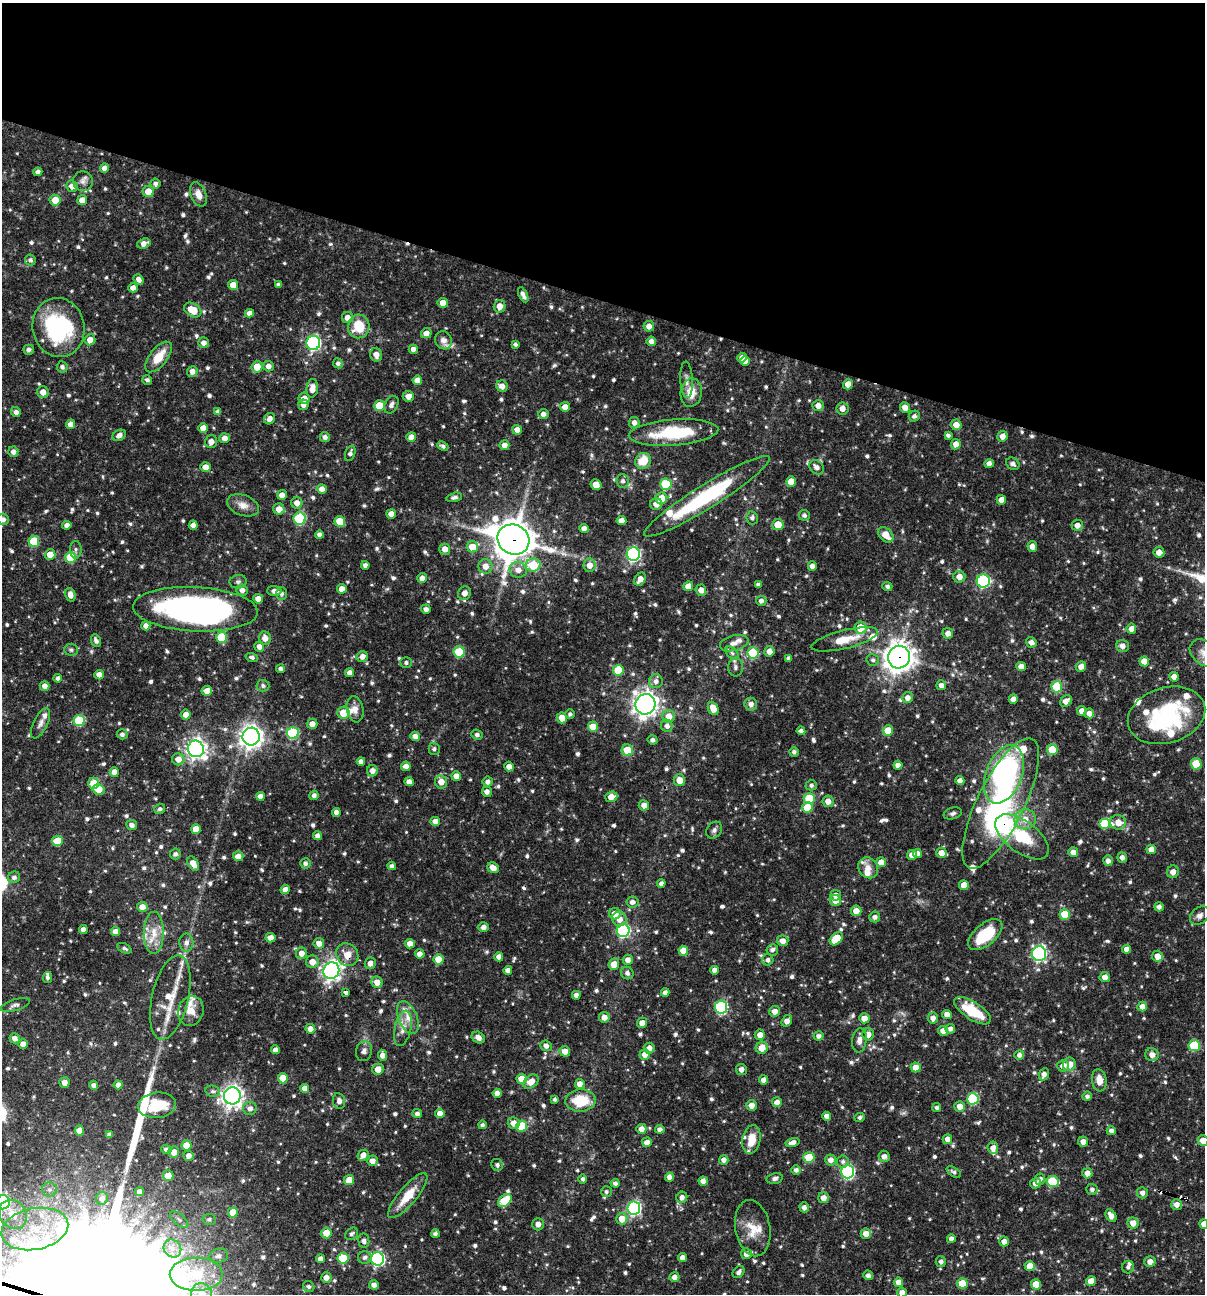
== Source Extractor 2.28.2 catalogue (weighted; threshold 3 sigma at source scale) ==
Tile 2 of 4 x 4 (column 2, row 1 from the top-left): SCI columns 1454-2656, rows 3875-5166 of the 5187 x 5168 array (HDU 1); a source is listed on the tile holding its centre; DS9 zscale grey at full resolution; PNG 1207 x 1296 px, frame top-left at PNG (2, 3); each listed source drawn as its Kron ellipse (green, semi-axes under 4 px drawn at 4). Shown black and unused: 23% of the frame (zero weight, under 3 of 4 exposures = <1% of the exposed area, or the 3 px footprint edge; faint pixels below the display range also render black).
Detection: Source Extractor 2.28.2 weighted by HDU 2 'WHT'; one run over the whole footprint, this tile lists its part. Background 0.0667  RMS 0.0035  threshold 0.0157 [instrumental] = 3 sigma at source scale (4.5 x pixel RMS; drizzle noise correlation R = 1.50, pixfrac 1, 0.05/0.05 arcsec/px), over >= 5 px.
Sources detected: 922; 1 too faint to see at this stretch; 3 inside a brighter object's white glare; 4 cosmic-ray / hot-pixel residue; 2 long thin detections or spike segments (spike, bleed or trail) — neither listed nor drawn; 36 inside a brighter listed object's ellipse — not listed separately; of the other 876, all 500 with FLUX_AUTO >= 0.877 (the completeness limit of this list) listed and drawn (376 fainter detections not listed), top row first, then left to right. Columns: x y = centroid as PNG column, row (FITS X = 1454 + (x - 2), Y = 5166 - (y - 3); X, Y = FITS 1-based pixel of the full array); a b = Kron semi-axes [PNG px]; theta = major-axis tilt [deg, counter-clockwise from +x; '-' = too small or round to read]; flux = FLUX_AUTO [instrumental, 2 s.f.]
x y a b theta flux
104 168 5 4 - 2.5
38 172 4 4 - 1.5
83 181 10 10 - 1.8
155 184 5 5 - 1.2
72 186 6 5 - 2.6
148 192 5 5 - 5.4
198 194 12 7 -67 3.1
55 200 5 5 - 5.1
82 200 5 4 - 3.5
144 243 7 5 18 2.3
30 260 5 5 - 1.1
139 279 5 4 - 1.7
233 285 5 5 - 3.8
278 285 4 4 - 1.1
133 288 5 4 - 2.1
523 295 8 4 -64 1.7
443 303 5 4 - 3.4
500 306 6 6 - 3.4
193 310 9 6 -32 6.7
249 313 4 4 - 1.8
347 318 5 5 - 2.6
359 326 12 10 77 9.2
649 326 5 5 - 2.4
59 328 30 26 -78 38
426 333 5 5 - 2.5
90 340 6 5 - 2.6
443 340 9 8 - 2.1
651 341 5 5 - 2
203 343 5 5 - 1.9
313 343 7 6 - 58
515 344 4 4 - 1
413 349 4 4 - 2
29 350 5 5 - 1.2
376 355 7 5 -75 2.7
158 357 18 8 52 6.8
742 358 5 4 - 2
745 361 5 4 - 2.5
338 363 5 5 - 1.1
268 366 5 5 - 1.8
62 367 6 5 - 1.1
257 367 6 5 - 5.4
192 371 5 5 - 2.2
147 380 5 4 - 0.93
417 380 5 4 - 3.2
686 380 18 6 -87 1.9
848 384 5 5 - 3.2
502 386 6 5 - 2.3
312 388 9 6 83 3
43 392 6 5 - 2.6
691 393 14 10 81 5.3
408 396 5 5 - 2.5
304 398 6 5 - 2.5
303 405 5 5 - 2.2
391 405 9 6 62 1.1
379 406 5 5 - 10
818 406 6 5 - 2.4
565 407 5 5 - 2.7
842 408 6 6 - 2.2
905 408 5 5 - 3.1
16 412 5 5 - 1.5
218 412 4 4 - 1.4
543 414 5 5 - 1.9
914 416 6 5 - 1.1
270 419 6 5 - 1.9
634 423 5 5 - 1.8
71 424 4 4 - 2.3
956 425 5 5 - 3.3
203 428 5 4 - 3.4
517 430 5 4 - 2.7
673 432 45 13 4 23
119 435 7 5 30 1.7
948 435 4 4 - 0.93
1002 436 5 5 - 2.5
325 437 5 4 - 1.4
411 437 5 4 - 3.5
224 438 5 5 - 2
211 442 6 6 - 2.4
956 444 5 5 - 2.9
504 445 5 5 - 2.4
443 446 6 4 -25 0.88
13 452 5 5 - 1.7
350 453 8 5 70 1.2
643 461 8 7 - 7.6
989 464 4 4 - 2.2
1013 464 7 5 -33 1
205 467 5 5 - 2.5
817 467 8 6 -44 2
623 481 7 6 - 1.3
791 482 5 5 - 5.7
666 484 6 5 - 17
596 485 5 5 - 3.9
322 489 5 5 - 2.4
282 495 5 5 - 2.3
707 496 73 12 32 40
454 497 8 4 15 0.9
661 498 6 6 - 6.3
1001 500 5 4 - 2.9
297 503 6 5 - 2.5
656 504 6 5 - 2.7
243 505 16 10 -21 3.3
279 509 5 5 - 3
391 514 5 4 - 3.2
804 515 5 5 - 0.97
300 518 6 6 - 25
752 518 6 5 - 1
3 519 6 5 - 1.4
340 521 5 5 - 7.4
621 521 5 4 - 2.8
67 525 4 4 - 1.6
193 525 5 4 - 2
778 525 5 5 - 5.8
1077 525 6 5 - 2.2
584 528 4 4 - 2.1
319 535 4 4 - 1.5
886 535 9 6 -47 4.3
513 540 16 14 -32 870
34 541 5 5 - 12
1032 546 5 5 - 2.4
472 547 6 5 - 6.4
445 549 5 5 - 2.5
76 550 9 6 -89 0.99
1159 552 5 5 - 2.4
50 554 5 5 - 4.6
633 554 7 6 - 58
71 557 5 5 - 17
365 565 4 4 - 1.4
533 565 7 6 - 11
590 565 7 6 - 2.9
485 566 7 7 - 2.9
812 566 4 4 - 1.8
518 570 9 8 - 2.9
959 577 6 6 - 2.8
422 578 5 5 - 2
640 579 7 5 57 2.8
983 581 6 6 - 43
238 582 8 6 9 1
758 585 4 4 - 1.1
688 586 5 5 - 3.7
887 586 5 4 - 0.89
342 589 5 5 - 2.7
242 590 6 5 - 1.7
701 590 5 5 - 2.3
274 591 7 5 -2 1.6
464 593 7 6 - 2.5
281 594 6 5 - 1.1
70 595 7 5 -75 2.3
258 599 5 4 - 2.5
761 601 5 5 - 1.4
195 609 62 22 -3 130
426 609 5 4 - 1.6
146 626 4 4 - 2.1
860 628 6 6 - 7.3
1131 629 5 5 - 2.3
948 633 5 5 - 2
221 637 5 5 - 12
265 638 6 6 - 2.9
845 639 34 9 14 7.8
96 641 6 5 - 1.4
1031 642 5 5 - 1.9
734 643 14 7 14 2.5
1122 646 6 6 - 2.1
259 647 5 5 - 2.2
71 650 7 6 - 0.99
769 651 5 5 - 2.5
459 652 5 5 - 16
732 653 8 5 -45 1.1
753 653 6 5 - 21
1204 653 16 11 -41 3.4
362 656 6 5 - 2.2
252 657 6 4 -18 1
899 657 11 11 - 380
789 658 4 4 - 1.3
873 660 6 5 - 0.97
1144 661 5 5 - 4.3
406 663 5 5 - 0.97
1021 666 5 4 - 2.8
1081 666 5 5 - 2.3
735 667 9 7 -90 1.3
280 669 4 4 - 1
618 670 5 5 - 13
350 673 4 4 - 2.1
99 675 5 4 - 2
1174 677 4 4 - 2.9
58 678 4 4 - 1.4
656 681 7 7 - 1.7
941 685 5 5 - 1.7
45 686 5 4 - 2.2
263 686 6 5 - 1
1057 687 6 5 - 16
207 691 5 4 - 2.8
908 698 5 5 - 2.1
1013 699 5 4 - 2.4
1066 701 6 5 - 2.4
645 704 10 10 - 240
751 704 6 6 - 1.8
713 708 7 5 -66 4.6
355 709 13 8 -79 2.6
1082 711 5 4 - 2.4
344 713 6 6 - 7.6
1089 713 5 5 - 2.2
186 714 5 5 - 2.4
570 714 5 5 - 0.92
1167 715 39 27 17 39
669 716 6 6 - 4.5
562 718 5 5 - 3.5
79 720 5 5 - 20
41 723 16 7 64 1.8
312 724 5 5 - 2.4
667 726 6 6 - 1.7
593 727 5 5 - 7
888 730 5 5 - 5.7
801 731 4 4 - 1.5
293 733 6 6 - 28
122 734 5 5 - 1.2
477 735 6 4 -21 1
415 736 5 4 - 2.3
251 737 9 8 - 230
652 740 5 4 - 0.99
196 749 8 8 - 160
434 749 6 5 - 0.96
627 750 6 5 - 7.8
1052 750 5 5 - 11
794 752 4 4 - 1
178 759 6 6 - 2.9
361 761 4 4 - 1.7
1196 764 5 5 - 11
898 765 4 4 - 2.3
406 766 5 4 - 2.3
509 767 5 4 - 2.3
372 771 5 5 - 2.1
114 772 4 4 - 2.4
1004 774 30 18 69 78
456 776 5 4 - 2.7
679 780 6 5 - 4
960 781 4 4 - 2.1
409 782 4 4 - 2.1
441 782 6 6 - 3.4
488 782 5 5 - 1.5
94 783 6 5 - 6.6
811 785 6 5 - 0.97
99 789 6 5 - 5
487 792 5 5 - 1.6
314 795 4 4 - 1.2
260 796 4 4 - 1.9
611 797 6 5 - 3.5
809 799 5 5 - 16
828 801 6 6 - 2.7
1001 803 72 23 63 63
644 805 5 5 - 2.3
807 808 5 5 - 8.6
160 809 5 5 - 1
336 812 4 4 - 1.9
953 813 9 5 16 0.99
1025 819 10 10 - 4.2
435 821 5 4 - 2.4
1118 822 8 7 - 3.8
1105 824 5 5 - 10
132 825 5 5 - 1.6
196 829 5 5 - 5.5
714 830 9 7 54 1.2
317 836 4 4 - 1.5
1022 837 31 15 -37 18
57 841 5 5 - 6.5
1151 849 5 4 - 3.2
1073 852 5 5 - 2.4
917 853 4 4 - 2.4
941 853 5 5 - 2.8
175 854 5 5 - 1.3
912 855 5 5 - 2.7
238 856 5 5 - 2.7
1122 857 5 5 - 1.6
1108 861 5 5 - 1.8
881 862 5 5 - 2.8
193 863 8 5 -59 3.5
305 863 5 5 - 1.2
392 866 4 4 - 1.3
493 868 6 5 - 2.7
868 868 11 9 -55 2.8
1173 872 6 6 - 2.2
14 877 6 5 - 1.2
661 883 4 4 - 1.4
964 885 5 5 - 4.9
285 890 5 4 - 2.3
835 895 5 5 - 1.8
835 901 5 5 - 2.9
632 902 6 5 - 1.5
142 907 5 5 - 2.6
1159 907 4 4 - 1.3
856 911 5 5 - 3.6
615 914 6 5 - 3.6
1065 914 5 5 - 8.4
1200 916 10 8 40 1.6
875 917 5 5 - 1.4
619 919 7 7 - 2.9
483 927 5 5 - 1.7
83 929 4 4 - 1.9
623 930 6 6 - 53
115 932 4 4 - 2.7
154 933 21 10 89 6
985 935 20 10 40 14
270 938 5 5 - 2.3
836 939 7 5 46 8.8
783 941 6 5 - 2.5
186 942 9 7 -88 1.7
319 943 5 5 - 2.5
410 944 5 4 - 2.5
124 948 8 4 -26 0.9
1127 949 4 4 - 2.2
772 950 6 5 - 1.3
683 951 5 5 - 4.4
301 953 6 5 - 2.4
420 954 5 4 - 2.1
1039 954 7 7 - 73
347 955 12 10 -52 4.4
1157 956 5 5 - 3.1
499 957 4 4 - 2.2
438 959 5 5 - 5.7
628 960 5 5 - 2.1
768 960 5 5 - 1.2
312 962 6 6 - 3
370 963 6 5 - 2.1
614 964 6 5 - 4.1
331 970 8 8 - 150
508 970 4 4 - 1.5
715 970 4 4 - 2.2
627 973 6 6 - 1.3
47 977 5 4 - 0.93
1105 977 5 5 - 2.5
377 982 6 5 - 3.1
346 992 4 3 - 5.1
665 992 4 4 - 1.5
576 995 4 4 - 1.5
170 997 43 18 77 12
15 1005 15 5 17 1.3
1142 1006 5 5 - 2.6
721 1007 6 6 - 42
191 1011 15 12 74 4.2
775 1011 5 5 - 2.5
972 1011 21 8 -33 13
947 1014 5 4 - 2.4
408 1017 17 9 -67 4
604 1017 5 5 - 2.5
864 1018 5 5 - 3.4
933 1018 6 5 - 1.9
787 1021 6 5 - 2.5
642 1023 5 5 - 2.5
403 1028 18 8 78 3.4
310 1029 5 4 - 2.2
950 1029 5 4 - 1.4
943 1031 5 5 - 2.2
868 1034 6 6 - 2.4
760 1035 5 5 - 2.6
819 1036 5 4 - 1.5
478 1037 7 5 -32 1.6
15 1038 5 5 - 2
859 1040 12 7 84 2
23 1044 5 5 - 2.4
1194 1045 5 5 - 16
546 1046 6 5 - 1.6
649 1048 5 5 - 2.4
762 1048 6 6 - 4.9
275 1050 4 4 - 2
364 1051 10 8 73 1.5
565 1051 5 5 - 2.5
645 1054 5 5 - 2.6
382 1055 5 4 - 2.3
1019 1055 5 4 - 1.4
1152 1055 6 6 - 2.3
1069 1064 7 6 - 3.7
1063 1066 6 5 - 2.5
916 1067 5 5 - 4.3
378 1069 6 5 - 3.9
741 1069 5 5 - 1.8
1044 1074 6 5 - 1.8
283 1078 5 5 - 6.1
521 1079 5 5 - 5.2
764 1080 4 4 - 2.5
1099 1080 11 7 -82 3.4
64 1082 5 5 - 2.3
531 1082 8 6 40 3.5
580 1084 5 4 - 2.7
94 1085 4 4 - 1.4
118 1085 4 4 - 1.8
304 1088 4 4 - 2.6
212 1091 7 5 -13 0.9
497 1093 4 4 - 2.4
232 1096 8 8 - 200
1087 1096 4 4 - 1
555 1099 4 3 - 0.94
973 1099 6 5 - 26
581 1100 15 11 3 12
339 1101 8 6 -80 1.9
777 1102 5 5 - 2.5
157 1105 19 12 6 12
751 1105 5 5 - 3
960 1106 5 5 - 3
250 1108 7 7 - 1.7
937 1108 4 4 - 0.94
440 1113 5 4 - 2.6
417 1114 5 4 - 1.4
827 1116 4 4 - 2.2
860 1117 5 4 - 0.92
514 1123 6 5 - 2.7
482 1125 4 4 - 0.96
522 1126 5 5 - 13
641 1129 5 5 - 2.4
660 1129 4 4 - 1.4
80 1131 5 4 - 3.5
1111 1131 4 4 - 1.4
109 1134 4 3 - 1.2
751 1139 14 9 79 5.8
947 1139 5 4 - 2.4
1203 1140 5 5 - 3
647 1142 5 4 - 2.4
793 1142 7 4 13 2
1083 1142 5 5 - 2.1
186 1145 5 5 - 5.6
993 1148 6 5 - 2.5
166 1149 5 5 - 1.4
174 1152 6 5 - 2.8
363 1155 6 5 - 2.3
189 1156 5 5 - 2
884 1156 6 5 - 1.8
809 1157 5 5 - 11
724 1160 5 4 - 1.8
831 1160 5 5 - 2.1
372 1161 5 5 - 2.3
843 1161 6 6 - 1.1
497 1165 6 5 - 1.1
796 1170 5 4 - 1.3
848 1172 6 6 - 58
954 1172 8 4 -32 0.89
1087 1173 5 5 - 2.4
168 1176 5 5 - 3.9
669 1177 4 4 - 2
775 1178 8 5 14 1.1
583 1179 4 4 - 0.95
1040 1179 6 5 - 1.2
349 1180 5 5 - 5.5
703 1181 4 4 - 2.2
1052 1181 6 5 - 15
615 1183 4 4 - 1
1035 1183 5 5 - 2.5
1092 1189 5 5 - 1.1
49 1190 7 7 - 1.3
139 1192 4 4 - 2.3
606 1192 5 5 - 0.91
1142 1193 5 5 - 1.4
408 1196 28 9 50 8.1
682 1197 5 5 - 1.7
102 1198 6 6 - 1.6
824 1198 5 5 - 2.6
505 1200 8 5 43 11
3 1202 7 7 - 60
1177 1204 5 5 - 2.2
804 1207 5 4 - 1.6
634 1208 7 6 - 66
233 1212 5 5 - 6.1
13 1214 15 13 -51 8.1
1111 1216 7 5 -54 2.6
209 1219 6 5 - 0.89
622 1219 6 5 - 4.4
179 1220 11 5 -41 1.3
1133 1223 5 5 - 3.2
538 1224 6 6 - 1.7
1204 1224 5 4 - 2.3
753 1228 28 17 -80 7.6
35 1229 34 20 11 23
326 1233 5 5 - 6.5
435 1233 4 4 - 1
352 1234 7 5 39 0.97
866 1234 5 5 - 3.6
951 1239 4 4 - 1.4
364 1241 7 5 -83 1.2
1004 1241 5 5 - 2
172 1248 9 8 - 2.6
746 1254 5 5 - 2.3
219 1256 9 7 10 1.3
365 1257 7 6 - 1.2
343 1258 5 5 - 10
683 1258 4 4 - 2.3
320 1259 4 4 - 2.2
378 1259 7 6 - 66
1150 1261 5 5 - 2.4
941 1262 5 5 - 1.3
1030 1266 5 5 - 5.1
1128 1267 6 6 - 1
739 1272 7 5 47 1.2
196 1274 26 16 0 13
868 1275 5 4 - 1.5
326 1277 5 5 - 2.2
674 1277 5 4 - 1.8
1091 1281 5 5 - 3.5
898 1282 4 4 - 2.4
962 1283 5 5 - 7.7
1036 1284 5 5 - 5.1
374 1285 5 4 - 1.8
309 1287 6 5 - 0.92
902 1292 5 5 - 2.5
201 1294 10 10 - 3.9
Overlapping masked pixels (flux is a lower limit): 10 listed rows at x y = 513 540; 1159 552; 983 581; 195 609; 899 657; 1001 803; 347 955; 1157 956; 972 1011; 3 1202
Isophote crosses this tile's border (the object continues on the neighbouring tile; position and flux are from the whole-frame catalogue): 7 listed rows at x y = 3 519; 1204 653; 1203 1140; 3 1202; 1204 1224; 902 1292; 201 1294